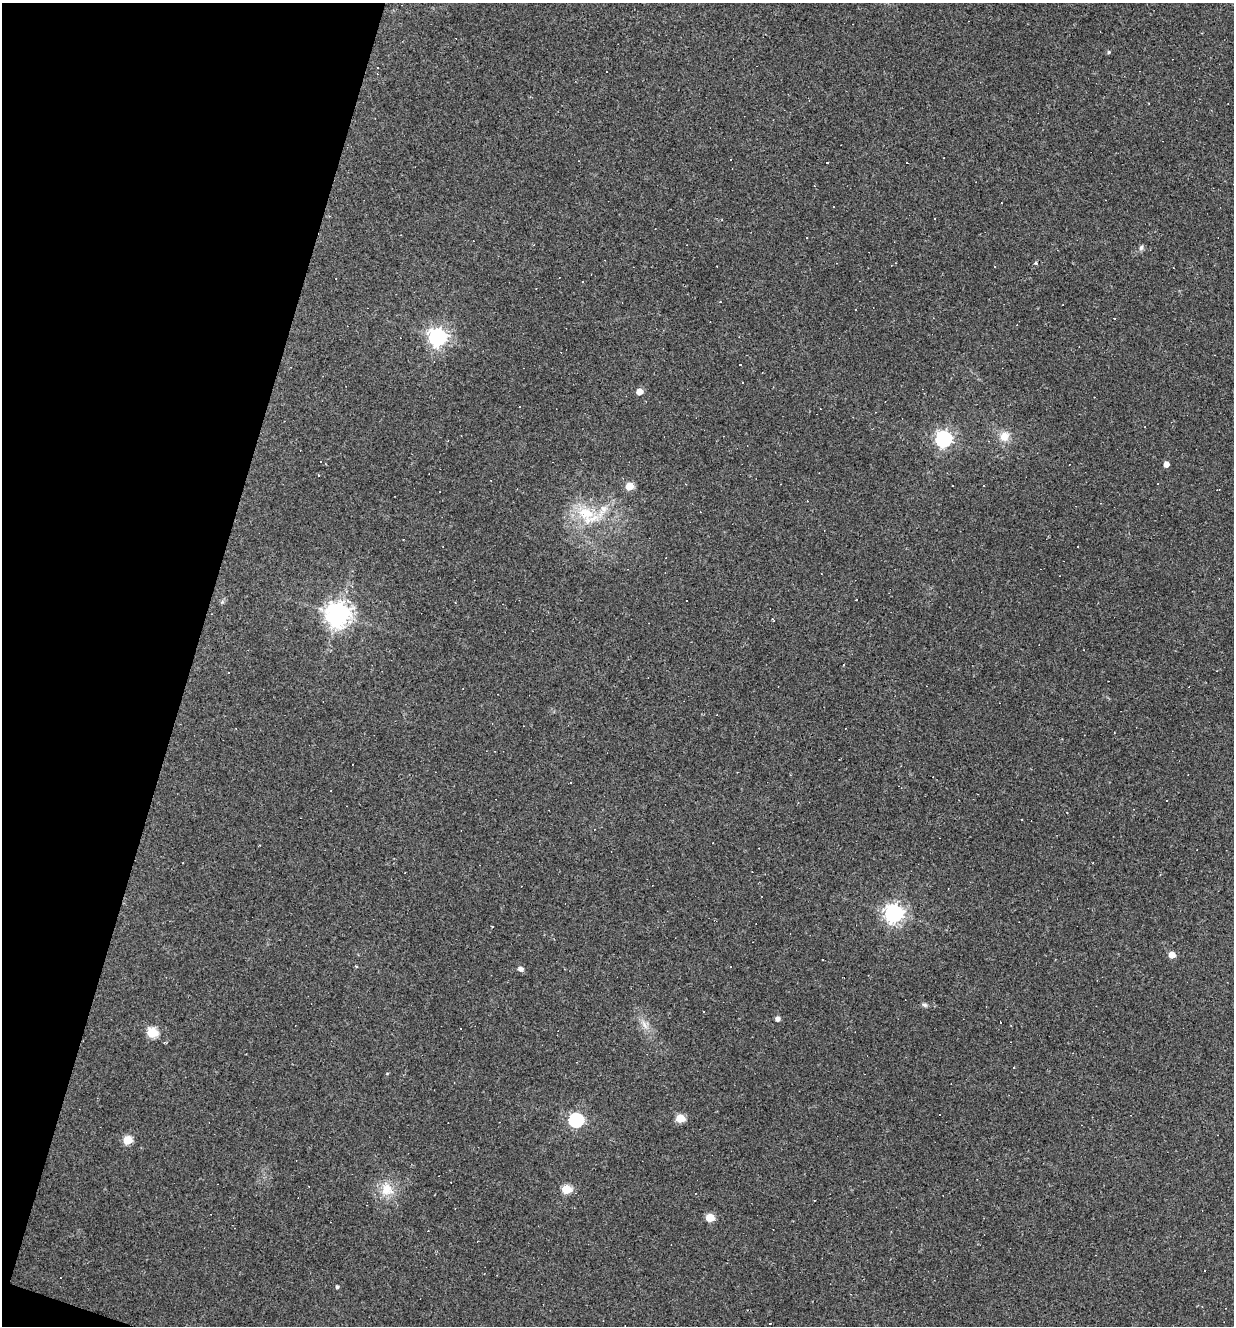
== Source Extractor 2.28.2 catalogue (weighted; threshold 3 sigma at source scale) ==
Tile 9 of 4 x 4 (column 1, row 3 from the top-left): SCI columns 127-1358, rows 1325-2648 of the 5310 x 5295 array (HDU 1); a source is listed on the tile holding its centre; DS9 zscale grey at full resolution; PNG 1236 x 1328 px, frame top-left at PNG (2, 3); no overlay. Shown black and unused: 16% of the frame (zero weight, under 2 of 3 exposures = <1% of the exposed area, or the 3 px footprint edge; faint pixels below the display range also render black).
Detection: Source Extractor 2.28.2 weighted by HDU 2 'WHT'; one run over the whole footprint, this tile lists its part. Background 0.108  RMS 0.0078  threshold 0.0349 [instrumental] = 3 sigma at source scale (4.5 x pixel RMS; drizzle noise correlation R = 1.50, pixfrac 1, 0.05/0.05 arcsec/px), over >= 5 px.
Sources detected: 71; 35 cosmic-ray / hot-pixel residue — not listed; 1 inside a brighter listed object's ellipse — not listed separately; the other 35 listed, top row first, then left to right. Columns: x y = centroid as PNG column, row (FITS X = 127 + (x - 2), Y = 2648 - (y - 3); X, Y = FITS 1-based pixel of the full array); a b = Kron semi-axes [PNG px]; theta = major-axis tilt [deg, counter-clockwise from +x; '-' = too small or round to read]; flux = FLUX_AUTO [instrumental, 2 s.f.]
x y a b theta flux
1109 52 4 4 - 1
329 216 3 3 - 0.66
1141 248 8 5 73 1.8
995 267 3 3 - 5
536 289 3 2 - 0.51
1114 318 2 2 - 0.55
437 337 7 7 - 340
639 392 5 5 - 8
1004 436 13 12 - 8.8
943 439 7 6 - 240
1166 464 4 4 - 5.7
319 475 3 3 - 23
629 486 5 5 - 19
983 486 3 2 - 0.69
1218 490 4 2 - 0.57
586 513 31 20 -50 32
1077 547 3 2 - 0.96
337 614 8 8 - 680
773 620 4 2 - 0.6
894 913 7 7 - 380
1172 955 5 5 - 10
520 969 6 5 - 3.5
925 1005 7 5 -16 1.7
704 1011 2 2 - 0.63
777 1019 5 4 - 3.5
645 1025 14 5 -59 4.5
152 1033 6 5 - 46
1014 1068 3 2 - 0.92
680 1118 5 5 - 25
576 1120 7 6 - 140
127 1140 5 5 - 28
387 1189 19 17 88 15
566 1189 5 5 - 35
710 1217 5 5 - 25
337 1287 4 4 - 1.4